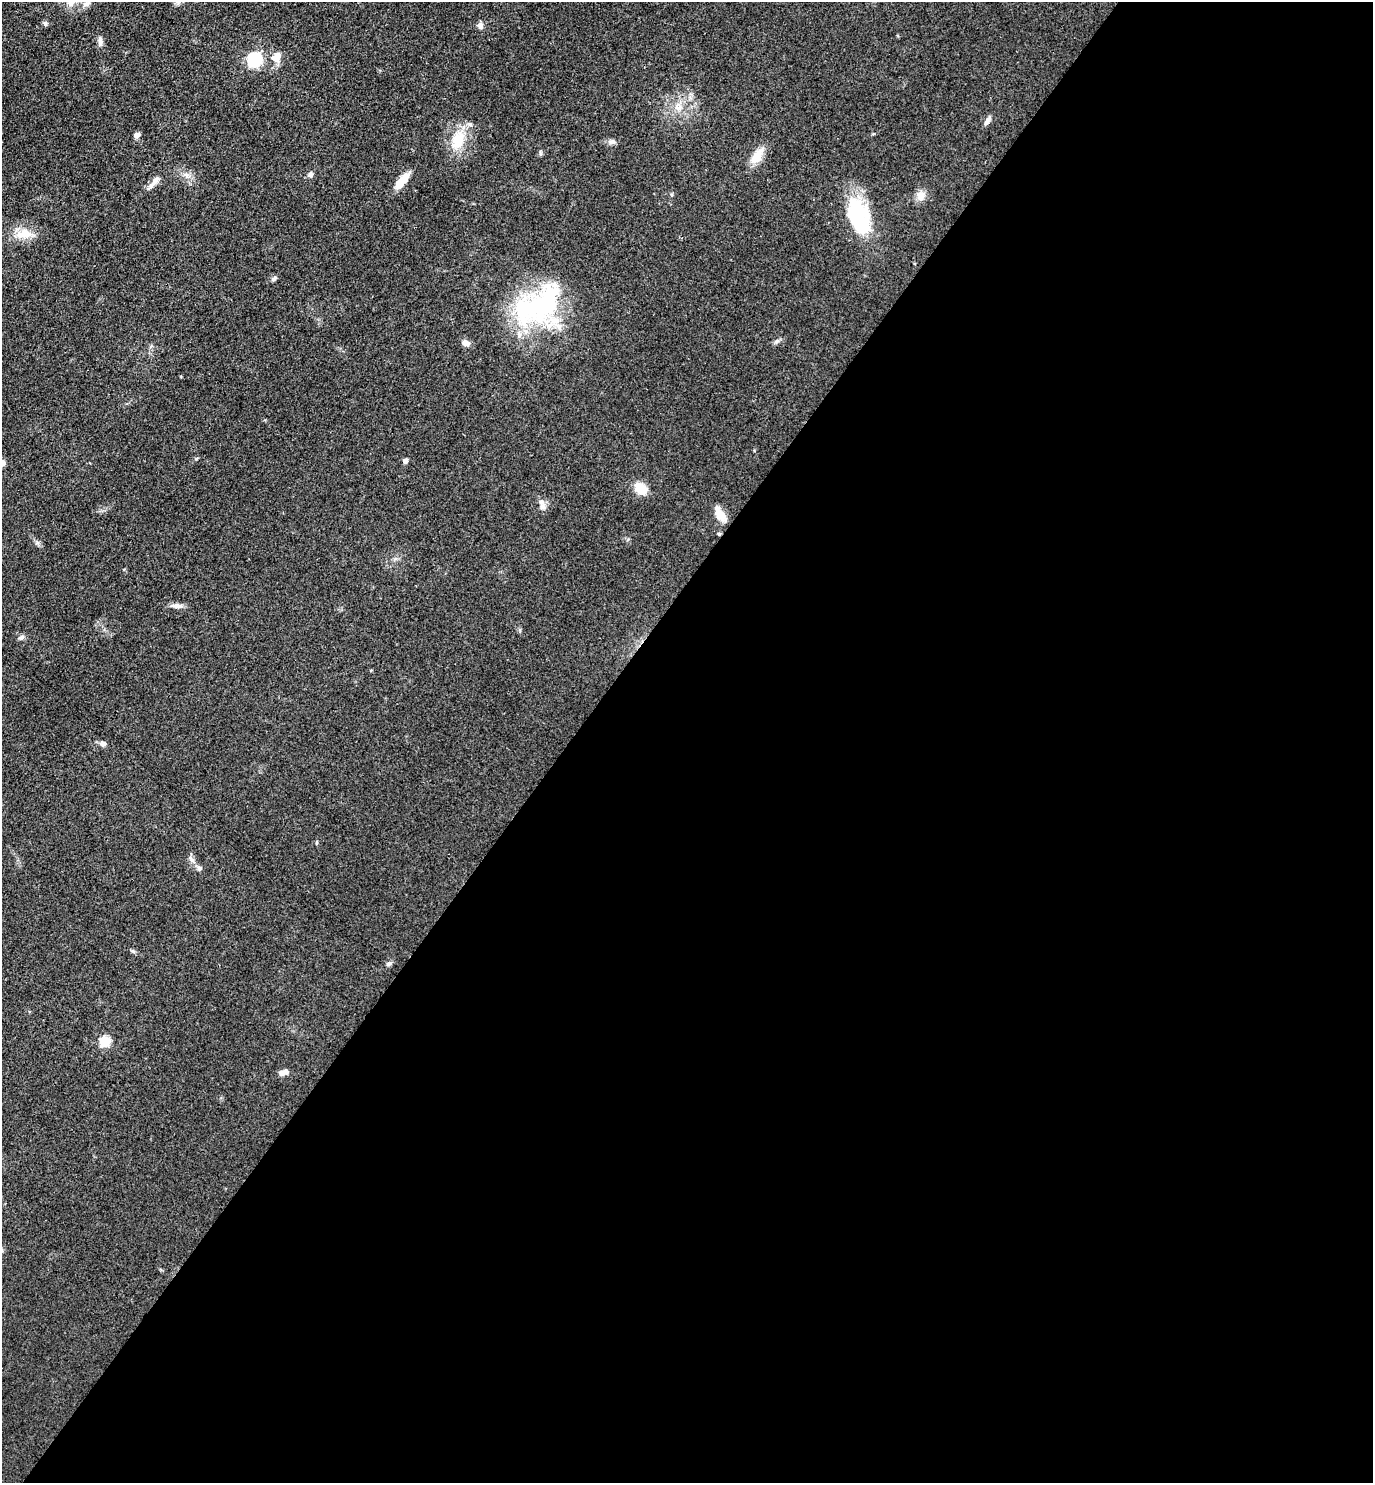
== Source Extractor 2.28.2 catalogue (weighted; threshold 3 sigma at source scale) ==
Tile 12 of 4 x 4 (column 4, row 3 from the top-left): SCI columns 4417-5787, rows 1492-2972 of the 5948 x 5943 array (HDU 1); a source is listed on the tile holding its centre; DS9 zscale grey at full resolution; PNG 1375 x 1485 px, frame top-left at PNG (2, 2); no overlay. Shown black and unused: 59% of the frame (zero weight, under 3 of 4 exposures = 1% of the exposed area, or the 3 px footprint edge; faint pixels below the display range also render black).
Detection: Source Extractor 2.28.2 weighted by HDU 2 'WHT'; one run over the whole footprint, this tile lists its part. Background 0.0754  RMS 0.0071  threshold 0.0319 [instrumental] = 3 sigma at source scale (4.5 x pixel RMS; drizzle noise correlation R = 1.50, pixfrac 1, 0.05/0.05 arcsec/px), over >= 5 px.
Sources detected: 38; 2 inside a brighter listed object's ellipse — not listed separately; the other 36 listed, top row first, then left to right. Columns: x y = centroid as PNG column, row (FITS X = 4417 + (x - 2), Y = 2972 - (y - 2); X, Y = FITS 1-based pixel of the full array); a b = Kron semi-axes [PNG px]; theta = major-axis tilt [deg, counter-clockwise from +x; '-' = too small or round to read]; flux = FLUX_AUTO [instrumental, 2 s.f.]
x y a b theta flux
87 4 12 7 22 3.2
45 24 7 5 -89 1.4
480 25 8 7 - 2.7
100 41 14 5 88 2.8
277 58 15 12 76 7.2
254 60 6 6 - 120
678 108 10 8 -8 4.5
987 120 12 5 58 2.8
137 135 7 6 - 2.6
458 140 21 14 69 19
612 142 10 6 0 2.4
757 156 22 11 59 11
310 174 7 6 - 2.2
402 181 21 7 51 12
154 182 25 6 49 5.1
672 195 5 3 - 0.91
921 196 13 11 -79 5.5
858 216 41 22 -70 59
24 234 25 13 4 12
274 279 8 5 40 1.6
538 306 69 34 28 110
465 343 11 7 -15 3.5
405 461 6 5 - 2
640 488 12 9 -48 16
542 505 17 7 -65 3.7
720 514 20 8 -61 8.8
719 534 5 4 - 0.94
177 606 15 6 -5 4
21 638 8 6 24 1.9
103 744 6 5 - 3.6
191 859 11 6 -51 2.8
199 868 7 6 - 1.8
133 951 7 4 -43 1.2
389 964 9 5 37 1.7
105 1041 5 5 - 44
283 1072 13 6 18 3.6
Overlapping masked pixels (flux is a lower limit): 1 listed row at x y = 719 534
Unlisted compact peaks at least as high as the median listed source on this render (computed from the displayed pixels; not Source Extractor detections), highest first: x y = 37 543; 777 341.